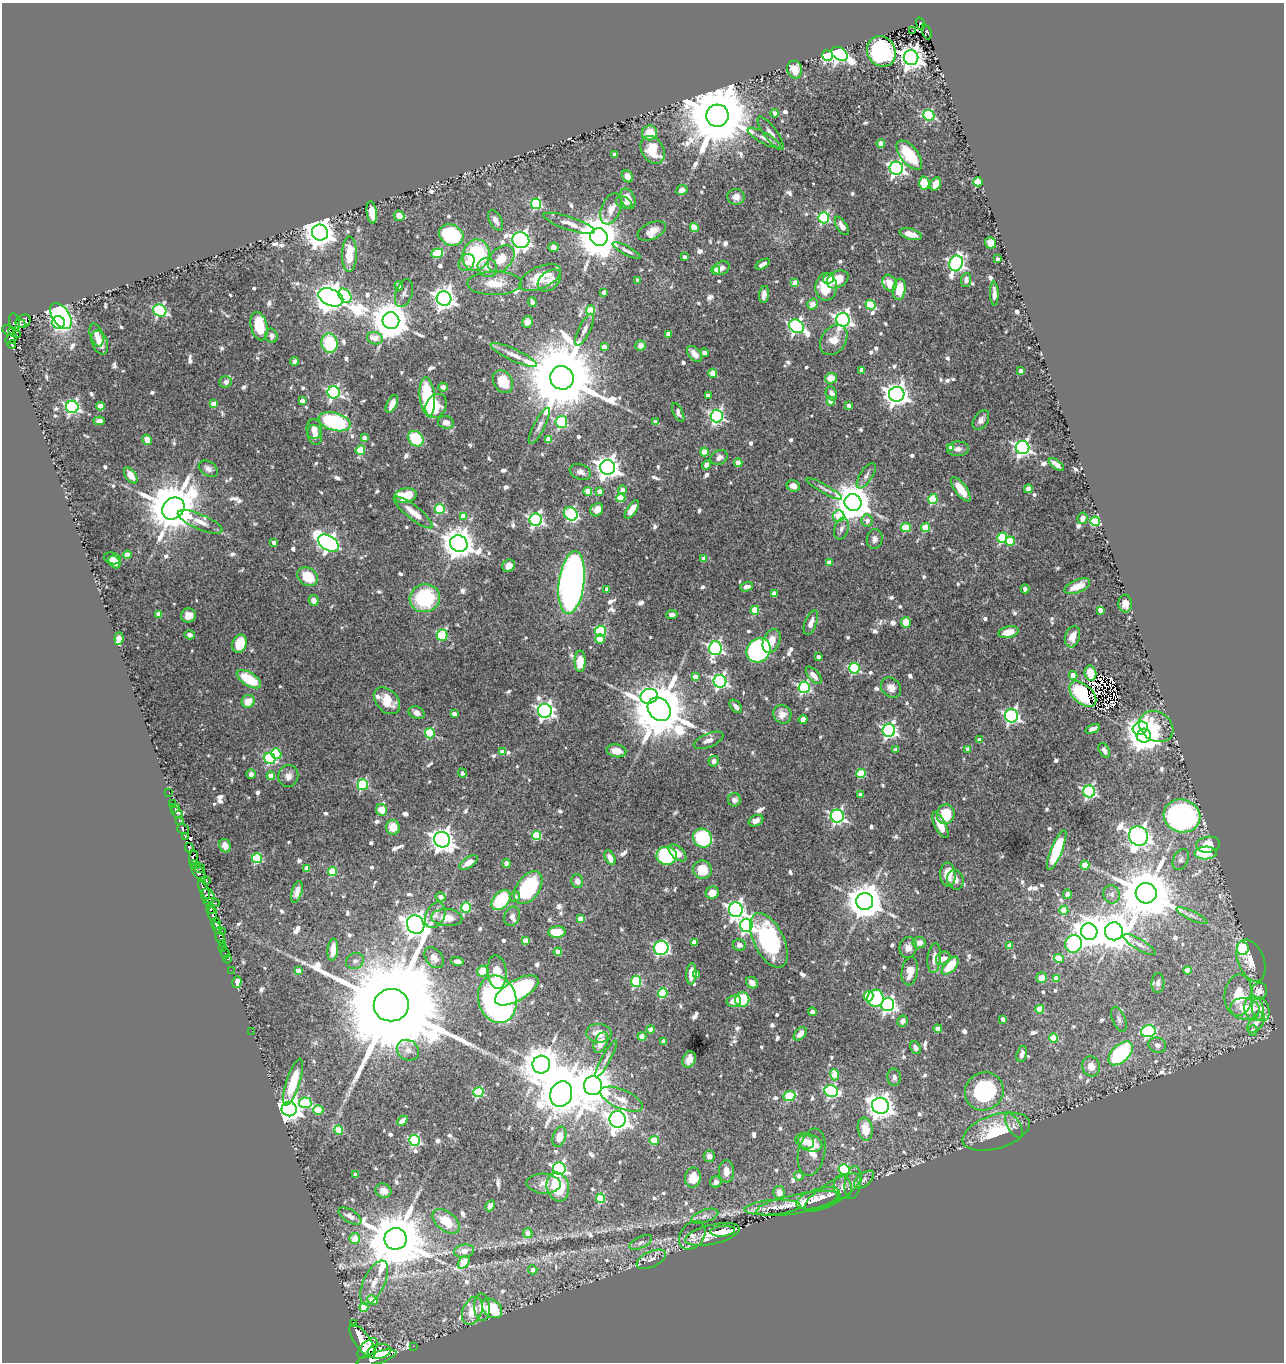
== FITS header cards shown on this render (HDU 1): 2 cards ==
NAXIS1  =                 1282
NAXIS2  =                 1360

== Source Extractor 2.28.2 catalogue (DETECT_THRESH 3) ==
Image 1282 x 1360 px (HDU 1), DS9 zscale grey, 1 PNG px = 1 image px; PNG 1286 x 1364 px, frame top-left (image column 1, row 1360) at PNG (2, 3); each listed source drawn as its Kron ellipse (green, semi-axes under 4 px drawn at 4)
Background 0.79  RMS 0.016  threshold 0.0472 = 3 sigma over >= 5 px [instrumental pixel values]
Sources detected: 859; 6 with non-positive FLUX_AUTO (blend fragments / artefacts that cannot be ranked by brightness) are neither listed nor drawn; of the other 853, the 500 brightest by FLUX_AUTO listed and drawn (353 fainter detections omitted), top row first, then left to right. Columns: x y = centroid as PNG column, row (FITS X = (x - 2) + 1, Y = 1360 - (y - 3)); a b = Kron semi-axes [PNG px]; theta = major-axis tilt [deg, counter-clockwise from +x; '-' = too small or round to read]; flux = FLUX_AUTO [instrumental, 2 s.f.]
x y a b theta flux
921 24 6 4 -71 150
913 31 2 2 - 8.4
927 32 8 4 -67 120
881 51 15 14 - 150
840 54 9 6 -32 330
827 55 5 5 - 150
911 58 7 7 - 1100
795 70 9 7 -78 16
775 113 4 3 - 5
929 115 5 5 - 100
717 116 11 11 - 14000
649 133 7 7 - 20
771 133 20 6 -54 8
764 138 18 5 -29 6.4
881 144 4 4 - 20
653 150 15 11 -58 30
615 155 4 4 - 9.3
909 155 17 8 -51 51
896 168 7 6 - 320
627 176 6 5 - 8.4
978 182 4 4 - 59
924 183 6 5 - 36
936 184 7 5 61 14
682 190 6 5 - 6.7
736 197 9 7 -5 7.6
628 199 11 7 -65 14
624 203 8 5 -26 4.3
536 204 5 5 - 110
611 209 16 9 69 13
372 212 11 5 -83 20
399 216 5 5 - 9.8
824 218 5 5 - 140
496 220 11 6 -61 6.7
569 223 27 6 -19 11
842 226 10 5 -58 6.5
694 228 4 4 - 34
652 231 15 8 24 10
320 232 8 8 - 1700
910 234 11 5 -17 14
451 235 12 10 -24 86
599 237 9 8 - 4600
521 240 8 8 - 500
991 243 6 5 - 18
553 247 5 4 - 5
627 251 16 4 -28 4.3
437 253 6 4 22 44
349 254 18 7 89 30
476 255 16 13 73 90
684 257 3 3 - 4.2
501 259 16 11 47 16
998 259 4 3 - 4.4
467 262 9 7 55 6.5
956 263 8 6 69 310
763 264 8 4 31 6
487 267 10 9 - 8.7
721 268 8 6 23 5.3
716 270 4 4 - 21
540 278 22 11 24 23
829 278 6 5 - 6.5
837 279 12 8 29 18
549 280 13 9 40 8
638 280 4 3 - 4.7
966 280 7 5 84 5.7
495 283 27 12 1 18
795 283 4 4 - 18
890 283 8 6 -63 13
399 286 5 4 - 5
826 287 14 10 87 37
899 289 11 6 82 22
604 292 4 4 - 5.9
404 293 14 8 71 4.8
994 294 12 4 -89 5.9
764 295 8 5 83 6
345 296 8 6 -54 66
331 297 13 8 -24 1700
444 298 7 7 - 750
532 302 5 3 - 4.6
812 304 5 5 - 10
870 305 5 4 - 52
160 310 7 6 - 180
591 310 4 4 - 24
61 316 14 8 -55 210
843 320 7 6 - 420
23 321 8 6 32 410
391 321 8 8 - 3300
14 322 9 5 -77 690
58 322 6 6 - 80
527 322 6 5 - 6.5
20 324 5 3 - 220
259 326 14 8 -76 29
796 326 8 6 -33 300
8 330 6 4 -32 540
584 330 17 5 65 5.6
14 332 7 3 -37 340
668 334 4 4 - 11
97 335 12 6 -71 8.1
272 336 7 6 - 4.6
375 338 8 6 -16 14
11 339 6 4 35 360
834 340 16 12 53 16
100 343 12 7 -68 12
330 343 9 8 - 58
12 345 4 3 - 190
640 345 5 5 - 8.5
604 347 4 4 - 9.2
704 353 4 4 - 4.9
694 354 9 5 -50 9.5
514 355 25 6 -25 10
295 361 4 4 - 5.3
861 370 4 3 - 6
1021 371 4 4 - 9.7
713 373 4 4 - 22
562 378 12 11 - 18000
831 378 6 5 - 16
226 382 6 5 - 4.4
503 382 12 9 -60 27
443 387 5 4 - 4.6
334 392 6 6 - 220
831 393 7 5 -67 6.3
897 394 8 7 - 840
708 395 4 4 - 5.5
427 396 19 7 -84 65
302 401 4 4 - 9.8
831 401 4 4 - 18
214 404 4 4 - 16
392 404 9 5 63 11
849 405 4 4 - 6.5
100 406 4 4 - 21
436 406 13 10 61 28
72 407 6 6 - 230
678 413 10 5 -64 4.5
717 416 6 6 - 220
981 420 11 7 58 5.5
99 421 6 4 1 5.4
335 422 16 9 -16 120
446 422 8 6 -16 7.5
561 422 6 6 - 100
655 422 4 4 - 4.4
539 426 20 5 63 6.9
314 429 9 7 -84 7.8
315 435 10 7 -74 7.1
364 438 4 4 - 10
416 439 8 7 - 46
549 439 4 4 - 16
147 440 5 4 - 14
951 448 4 4 - 6.8
1023 448 7 6 - 320
958 449 11 7 2 5.7
360 450 5 4 - 42
704 452 4 4 - 22
719 457 9 7 29 4.3
738 463 4 4 - 15
1056 464 9 4 -37 6.8
707 465 4 4 - 7.8
607 467 7 7 - 900
208 469 10 7 -32 5.3
580 472 11 7 -19 6.1
131 475 9 5 -54 11
866 476 14 6 57 4.8
793 486 6 5 - 5.5
824 489 20 3 -29 4.2
961 489 14 6 -53 16
1028 489 4 4 - 17
622 490 4 4 - 6.5
588 491 4 4 - 32
600 491 4 4 - 9.2
406 496 11 7 11 29
621 498 4 4 - 34
933 499 5 4 - 48
853 503 9 8 - 2800
173 508 12 10 40 6300
440 509 5 5 - 76
632 509 11 4 55 11
597 510 7 6 - 8.2
413 512 24 6 -38 16
571 514 7 6 - 130
463 516 4 4 - 14
838 516 6 6 - 26
1082 518 6 5 - 7.9
536 520 6 6 - 260
867 520 6 5 - 6.1
1095 521 5 5 - 59
200 522 24 7 -23 15
906 528 5 4 - 44
925 528 4 4 - 38
841 529 11 7 72 5.3
1002 538 5 5 - 74
875 539 10 8 79 5.2
1010 541 4 4 - 40
274 542 4 4 - 7.9
329 543 11 7 -31 440
459 544 9 8 - 1900
127 555 4 4 - 20
112 558 8 5 -14 6.2
704 559 4 4 - 14
115 562 7 5 -49 6.7
829 562 4 4 - 8.4
509 566 7 6 - 6.8
308 577 11 8 -35 30
572 582 31 12 83 610
1077 586 13 6 22 21
747 587 6 4 17 6.3
607 589 4 4 - 6
1025 589 4 4 - 4.4
774 594 4 4 - 14
425 598 15 14 - 96
314 600 5 5 - 7.5
1125 604 9 7 -89 9.2
755 610 4 4 - 36
1100 610 4 4 - 11
159 614 4 4 - 16
189 615 7 7 - 7.9
672 615 6 4 3 4.5
906 622 5 5 - 18
811 623 13 6 69 8.2
601 631 5 5 - 78
1009 632 10 5 12 17
189 635 5 4 - 4.5
442 635 6 5 - 72
1072 637 11 7 72 12
119 639 6 4 84 26
600 639 5 4 - 14
771 641 13 8 66 13
240 644 9 7 70 28
715 648 7 6 - 260
759 650 13 11 47 210
818 657 4 3 - 4.6
580 661 10 5 -90 21
854 668 5 5 - 100
1090 673 7 5 -76 25
814 675 10 5 -50 6.5
1073 675 4 4 - 24
695 677 4 4 - 13
249 679 14 6 -32 41
720 681 6 6 - 250
804 687 5 5 - 160
891 688 11 9 -45 9.4
1083 694 16 9 -42 54
649 696 9 7 17 200
248 701 6 6 - 17
387 701 15 11 -47 23
736 706 8 4 -51 5
659 709 12 10 -48 8600
545 711 7 7 - 350
417 713 8 6 -25 5.7
454 714 4 4 - 8.4
782 714 9 8 - 8.2
1011 716 6 6 - 270
803 719 4 4 - 8.6
1156 726 18 14 -33 47
1140 728 8 6 21 420
1092 729 7 4 23 5.7
889 730 6 6 - 290
430 733 5 5 - 71
1144 736 7 7 - 1600
709 740 15 7 22 6.6
979 740 4 4 - 6.1
896 749 4 4 - 5.2
968 749 4 4 - 9.2
1104 750 8 5 -58 4.3
616 751 10 6 -10 11
502 752 4 4 - 9.5
276 754 6 5 - 36
270 758 6 5 - 130
714 761 5 5 - 4.4
462 773 4 4 - 4.5
861 773 4 4 - 49
251 774 4 4 - 4.5
271 776 4 4 - 18
288 776 11 10 - 7.9
363 785 5 5 - 86
1089 791 6 6 - 200
169 792 3 2 - 16
860 795 4 4 - 8.4
734 800 6 6 - 6.7
173 803 2 2 - 13
175 808 5 3 - 16
382 810 6 5 - 17
177 813 7 3 -45 94
946 814 10 9 - 33
837 816 6 6 - 240
1182 816 18 16 -18 370
180 821 3 3 - 180
756 821 8 5 25 5.6
940 825 14 5 -62 13
393 827 7 6 - 17
183 829 6 5 - 480
536 835 4 4 - 55
1139 836 10 9 - 880
185 837 4 3 - 430
703 838 10 9 - 80
442 840 8 7 - 870
1208 845 12 8 10 21
225 846 7 5 -67 7.5
189 848 4 3 - 570
1057 850 21 5 68 86
677 853 11 6 -43 13
1206 853 11 6 3 46
667 856 10 9 - 110
194 858 7 4 85 370
257 858 5 5 - 70
610 858 8 4 -64 9.3
1181 859 11 7 66 4.6
468 862 10 5 35 10
506 863 4 4 - 5.3
195 864 5 2 - 170
1085 865 4 4 - 31
200 868 5 2 - 130
307 868 4 4 - 10
702 870 9 9 - 25
332 871 4 4 - 39
199 872 10 5 -52 630
948 875 12 7 -86 17
206 880 5 3 - 250
955 880 10 8 -73 7.6
577 881 7 6 - 6.5
528 888 19 11 55 110
204 889 10 4 -67 830
297 892 11 5 73 7.1
712 893 6 6 - 13
1146 893 10 10 - 7700
1067 894 5 4 - 5.2
1112 894 9 8 - 5.3
208 896 7 6 - 340
441 897 5 4 - 6.3
515 897 5 5 - 4.9
501 900 11 7 49 62
865 901 8 8 - 2700
212 903 8 3 -5 160
466 908 5 5 - 72
211 909 5 3 - 470
736 910 7 7 - 450
1064 910 4 4 - 28
212 914 7 4 -88 990
435 915 13 9 62 7.8
512 916 10 7 70 4.3
1192 916 17 4 -25 4.6
447 918 15 8 -3 14
580 919 4 4 - 13
216 923 5 5 - 1300
416 925 9 8 - 1100
746 925 7 6 - 250
217 928 6 3 -69 270
222 931 2 2 - 110
1114 931 9 9 - 2500
557 932 9 5 6 26
1089 932 8 8 - 1700
220 937 6 3 -74 83
525 940 4 4 - 11
769 940 29 15 -64 130
694 942 4 4 - 10
223 943 4 2 - 40
919 943 6 5 - 8.1
1073 944 9 8 - 140
1139 944 18 5 -30 5.3
739 945 6 6 - 4.8
1009 946 4 4 - 14
223 947 2 2 - 21
661 948 7 7 - 190
908 948 10 8 79 7.1
1243 948 7 6 - 77
333 950 11 5 83 14
558 952 4 4 - 14
225 953 5 2 - 20
434 958 12 8 -51 6.8
934 958 15 6 83 9.4
943 958 8 6 32 6.8
1059 958 5 4 - 40
228 959 4 3 - 19
1251 960 22 13 -69 17
355 961 9 8 - 4.5
457 961 6 4 -12 4.5
950 966 11 5 48 30
231 970 2 2 - 13
298 970 4 4 - 12
1187 970 4 4 - 16
483 971 6 5 - 19
910 971 14 8 80 13
497 972 17 9 -83 21
691 974 11 5 87 15
696 975 4 4 - 7
1042 978 5 5 - 11
1056 978 4 4 - 12
636 981 5 5 - 85
237 982 6 4 72 6.8
752 983 6 5 - 8.4
1158 983 10 6 87 5.6
517 990 24 10 30 130
1259 991 8 7 - 12
663 993 5 4 - 57
1238 995 21 14 87 35
869 996 5 5 - 41
875 998 8 8 - 100
497 999 24 19 -74 560
742 999 7 7 - 75
734 1001 7 6 - 10
391 1005 17 16 - 55000
888 1005 6 6 - 320
1040 1009 4 4 - 29
1245 1009 15 11 -8 25
1254 1009 12 9 -78 8.8
1261 1009 12 8 -71 13
812 1012 4 4 - 4.7
1003 1019 4 4 - 7.3
1119 1019 13 6 -68 4.5
902 1021 5 5 - 6.1
1256 1023 12 6 53 9.5
650 1029 4 4 - 9.9
938 1029 4 4 - 15
1253 1030 5 4 - 5.9
252 1031 2 2 - 8.7
1148 1031 7 6 - 120
599 1033 12 9 -6 15
800 1034 8 5 47 8.6
642 1036 4 4 - 21
1054 1038 4 4 - 48
663 1041 4 4 - 11
601 1043 11 6 66 14
1157 1045 9 7 -23 6
915 1048 7 5 -67 5
408 1050 11 10 - 8.3
1121 1053 15 8 44 150
1022 1054 8 5 74 6
606 1059 21 4 61 4.8
689 1059 8 6 63 11
541 1065 9 9 - 2800
1091 1066 10 9 - 12
834 1075 5 4 - 24
894 1077 8 6 -87 4.6
293 1082 24 6 72 41
593 1086 9 9 - 3400
831 1091 7 6 - 160
984 1091 20 18 38 100
478 1092 5 5 - 76
561 1094 13 11 71 4200
789 1096 6 5 - 52
621 1099 23 9 -23 15
305 1103 6 5 - 52
880 1106 8 8 - 910
289 1109 7 7 - 920
318 1110 5 4 - 42
618 1119 8 8 - 710
402 1121 6 4 43 7.2
1014 1126 13 6 -59 5.2
865 1129 11 7 -81 21
339 1130 4 4 - 37
996 1132 35 17 17 57
559 1137 10 6 70 14
414 1140 5 5 - 120
654 1140 4 4 - 35
805 1141 10 7 -23 13
810 1143 12 8 -14 16
812 1152 24 13 78 22
709 1156 6 5 - 5.9
559 1168 6 6 - 210
844 1170 5 5 - 88
726 1171 11 7 -90 9.9
356 1175 4 4 - 8.3
799 1176 4 4 - 5.5
693 1178 10 8 82 23
864 1180 12 6 39 5
716 1182 6 5 - 4.4
853 1183 16 8 81 7
544 1184 17 10 -3 8.8
558 1187 15 11 -75 55
843 1187 12 8 -77 6.1
383 1191 8 7 - 8.7
779 1192 6 5 - 10
833 1192 32 10 31 17
601 1198 5 4 - 49
818 1198 22 9 17 10
799 1203 43 9 11 22
490 1206 6 4 63 5.8
772 1207 28 7 5 12
350 1216 13 6 -31 7.5
705 1216 14 6 19 5.7
446 1221 16 9 -38 25
723 1231 12 5 6 8.8
528 1233 5 4 - 10
712 1234 28 9 13 19
692 1235 16 11 53 8.7
355 1239 5 5 - 24
396 1239 11 11 - 9600
641 1242 12 5 26 4.3
464 1251 10 6 8 7.4
651 1259 16 8 25 7.6
464 1262 7 5 50 43
533 1270 5 4 - 4.7
374 1282 24 10 64 18
373 1300 5 4 - 24
364 1307 4 4 - 26
482 1307 14 8 -85 13
492 1308 11 8 -41 43
472 1311 14 9 67 19
353 1323 4 3 - 130
362 1341 20 7 -55 6100
413 1346 2 2 - 11
368 1348 12 7 46 3500
379 1351 11 7 9 3100
376 1358 20 6 16 5300
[353 fainter detections neither listed nor drawn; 6 non-positive-flux detections neither listed nor drawn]